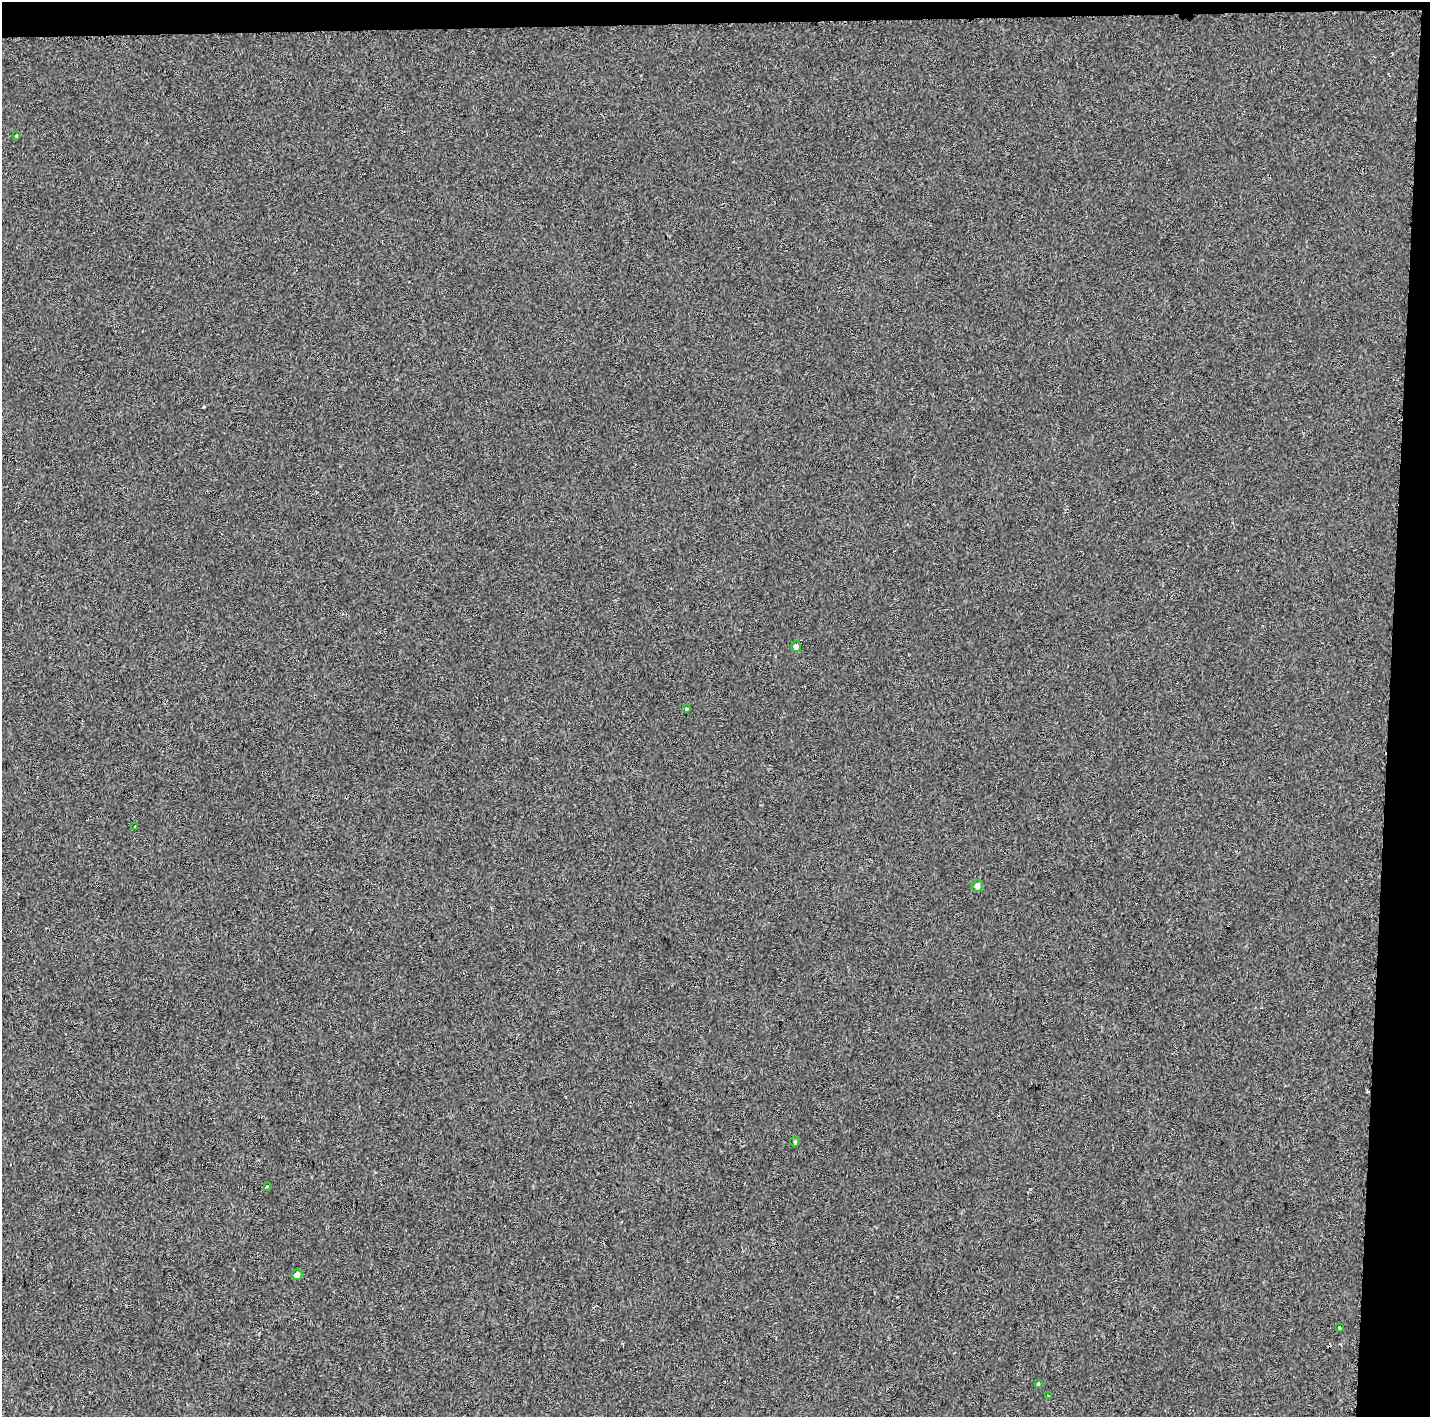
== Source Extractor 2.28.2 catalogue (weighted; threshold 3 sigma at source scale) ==
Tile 3 of 3 x 3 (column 3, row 1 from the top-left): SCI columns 2867-4294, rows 2982-4396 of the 4296 x 4548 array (HDU 1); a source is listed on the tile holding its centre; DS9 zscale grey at full resolution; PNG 1432 x 1419 px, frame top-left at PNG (2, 2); each listed source drawn as its Kron ellipse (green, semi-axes under 4 px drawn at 4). Shown black and unused: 4% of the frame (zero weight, under 2 of 3 exposures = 1% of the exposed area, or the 3 px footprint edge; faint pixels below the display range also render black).
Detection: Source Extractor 2.28.2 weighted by HDU 2 'WHT'; one run over the whole footprint, this tile lists its part. Background 4.30e-04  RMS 0.0048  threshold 0.0216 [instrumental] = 3 sigma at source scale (4.5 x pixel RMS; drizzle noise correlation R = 1.50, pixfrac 1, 0.0396/0.0396 arcsec/px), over >= 5 px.
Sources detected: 11; all 11 listed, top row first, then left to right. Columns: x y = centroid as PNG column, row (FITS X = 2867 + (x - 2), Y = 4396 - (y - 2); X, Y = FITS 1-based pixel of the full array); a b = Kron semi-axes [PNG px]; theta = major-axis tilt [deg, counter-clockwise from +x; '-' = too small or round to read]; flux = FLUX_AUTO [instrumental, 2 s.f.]
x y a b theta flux
17 136 3 3 - 1.6
796 647 5 5 - 2.1
686 709 3 3 - 2.3
135 826 2 2 - 0.46
977 886 6 5 - 2.4
795 1142 5 4 - 0.57
267 1186 3 3 - 25
297 1275 5 5 - 2.6
1340 1328 3 3 - 2
1038 1383 3 3 - 2.6
1049 1395 3 2 - 0.42